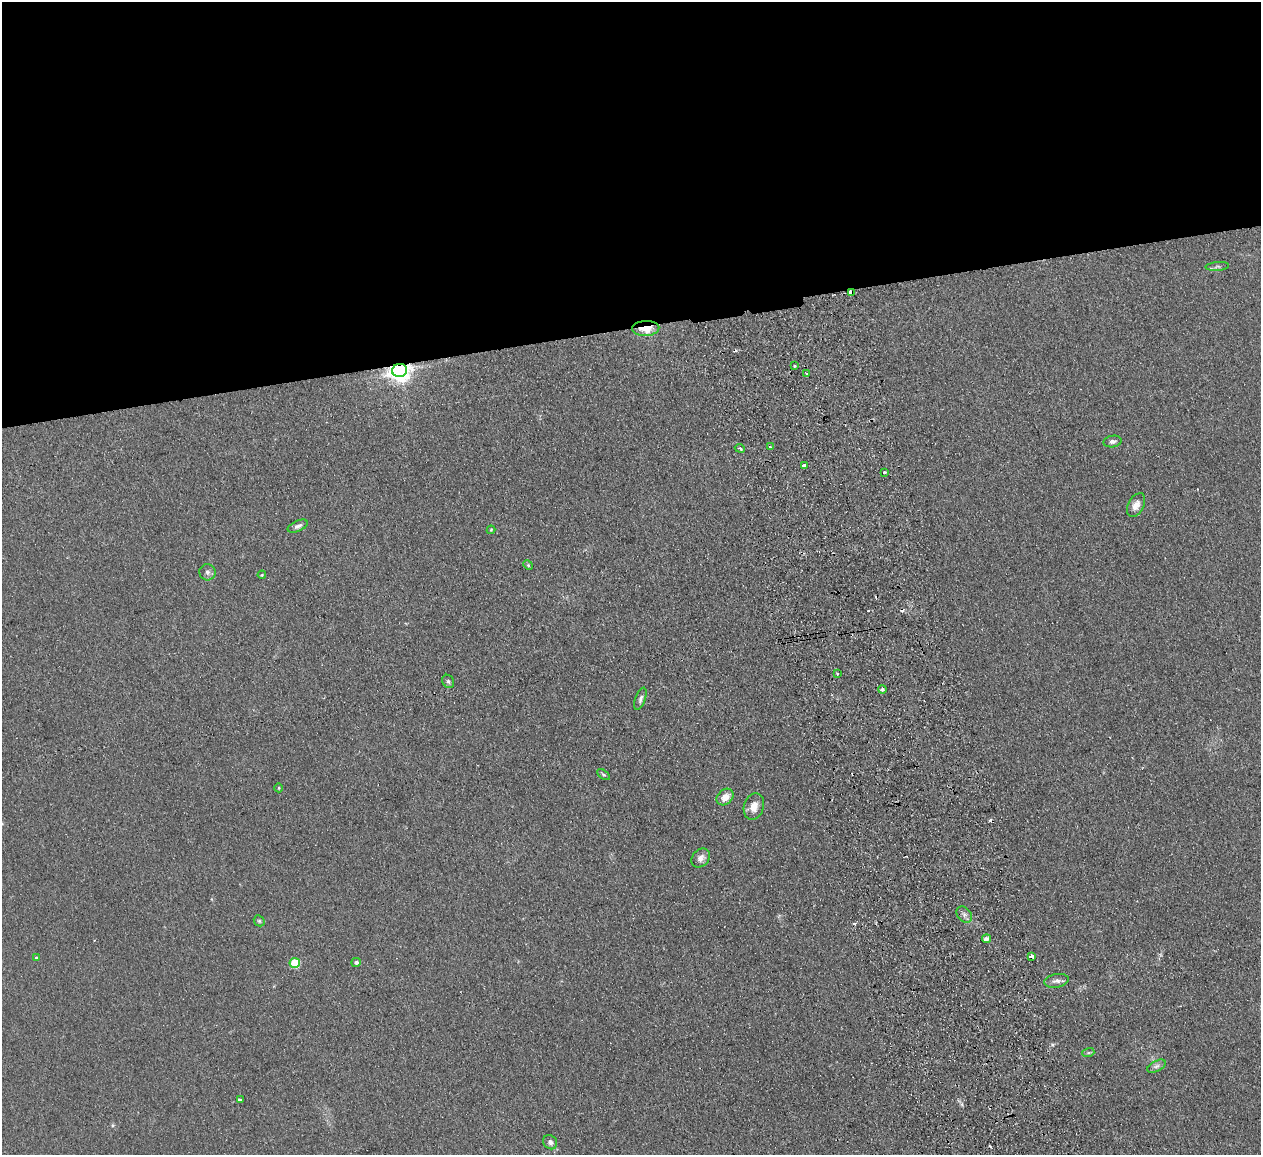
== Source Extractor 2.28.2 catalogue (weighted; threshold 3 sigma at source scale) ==
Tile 2 of 4 x 4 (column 2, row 1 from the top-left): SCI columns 1317-2575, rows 3619-4771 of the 5150 x 5049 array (HDU 1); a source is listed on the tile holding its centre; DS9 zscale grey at full resolution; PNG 1263 x 1157 px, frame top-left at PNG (2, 2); each listed source drawn as its Kron ellipse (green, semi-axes under 4 px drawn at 4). Shown black and unused: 28% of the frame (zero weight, under 2 of 3 exposures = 3% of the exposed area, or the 3 px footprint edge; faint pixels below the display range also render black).
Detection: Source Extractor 2.28.2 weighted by HDU 2 'WHT'; one run over the whole footprint, this tile lists its part. Background 0.13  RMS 0.012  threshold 0.0544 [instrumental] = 3 sigma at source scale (4.5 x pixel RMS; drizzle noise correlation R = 1.50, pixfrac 1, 0.05/0.05 arcsec/px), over >= 5 px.
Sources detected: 47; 9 cosmic-ray / hot-pixel residue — neither listed nor drawn; the other 38 listed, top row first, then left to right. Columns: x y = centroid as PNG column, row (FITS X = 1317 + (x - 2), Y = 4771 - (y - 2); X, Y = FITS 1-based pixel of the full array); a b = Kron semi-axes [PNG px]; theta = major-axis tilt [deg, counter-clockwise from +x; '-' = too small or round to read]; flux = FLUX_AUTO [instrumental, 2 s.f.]
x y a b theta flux
1217 266 12 4 4 2.7
851 292 4 3 - 22
646 328 13 7 3 27
794 366 3 3 - 1.1
399 370 7 6 - 870
806 373 4 2 - 1.1
1112 441 9 5 10 4.1
770 447 3 3 - 4
740 448 5 3 - 2.4
804 466 3 3 - 9.9
884 472 3 3 - 3
1136 505 13 7 62 8.5
298 526 11 5 24 3.9
491 530 4 4 - 1.1
528 565 5 4 - 1.3
207 572 8 8 - 3.6
262 575 4 3 - 1.1
837 674 3 2 - 1.5
448 681 7 5 -57 2.3
882 689 4 4 - 2.3
640 699 12 5 71 3.5
603 775 7 3 -38 1.6
279 788 4 4 - 1.1
725 797 9 7 43 11
754 806 14 10 73 11
701 858 10 8 47 6
964 915 9 6 -50 4
259 921 6 5 - 1.8
986 939 4 4 - 4.8
1031 956 4 3 - 40
37 958 3 3 - 4.2
356 962 5 4 - 2.8
295 963 5 5 - 46
1056 981 12 6 10 4.9
1088 1053 6 4 17 1.8
1157 1066 10 5 26 3.7
240 1099 4 3 - 13
550 1142 8 6 -47 4.4
Overlapping masked pixels (flux is a lower limit): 4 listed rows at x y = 851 292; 646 328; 399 370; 1031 956